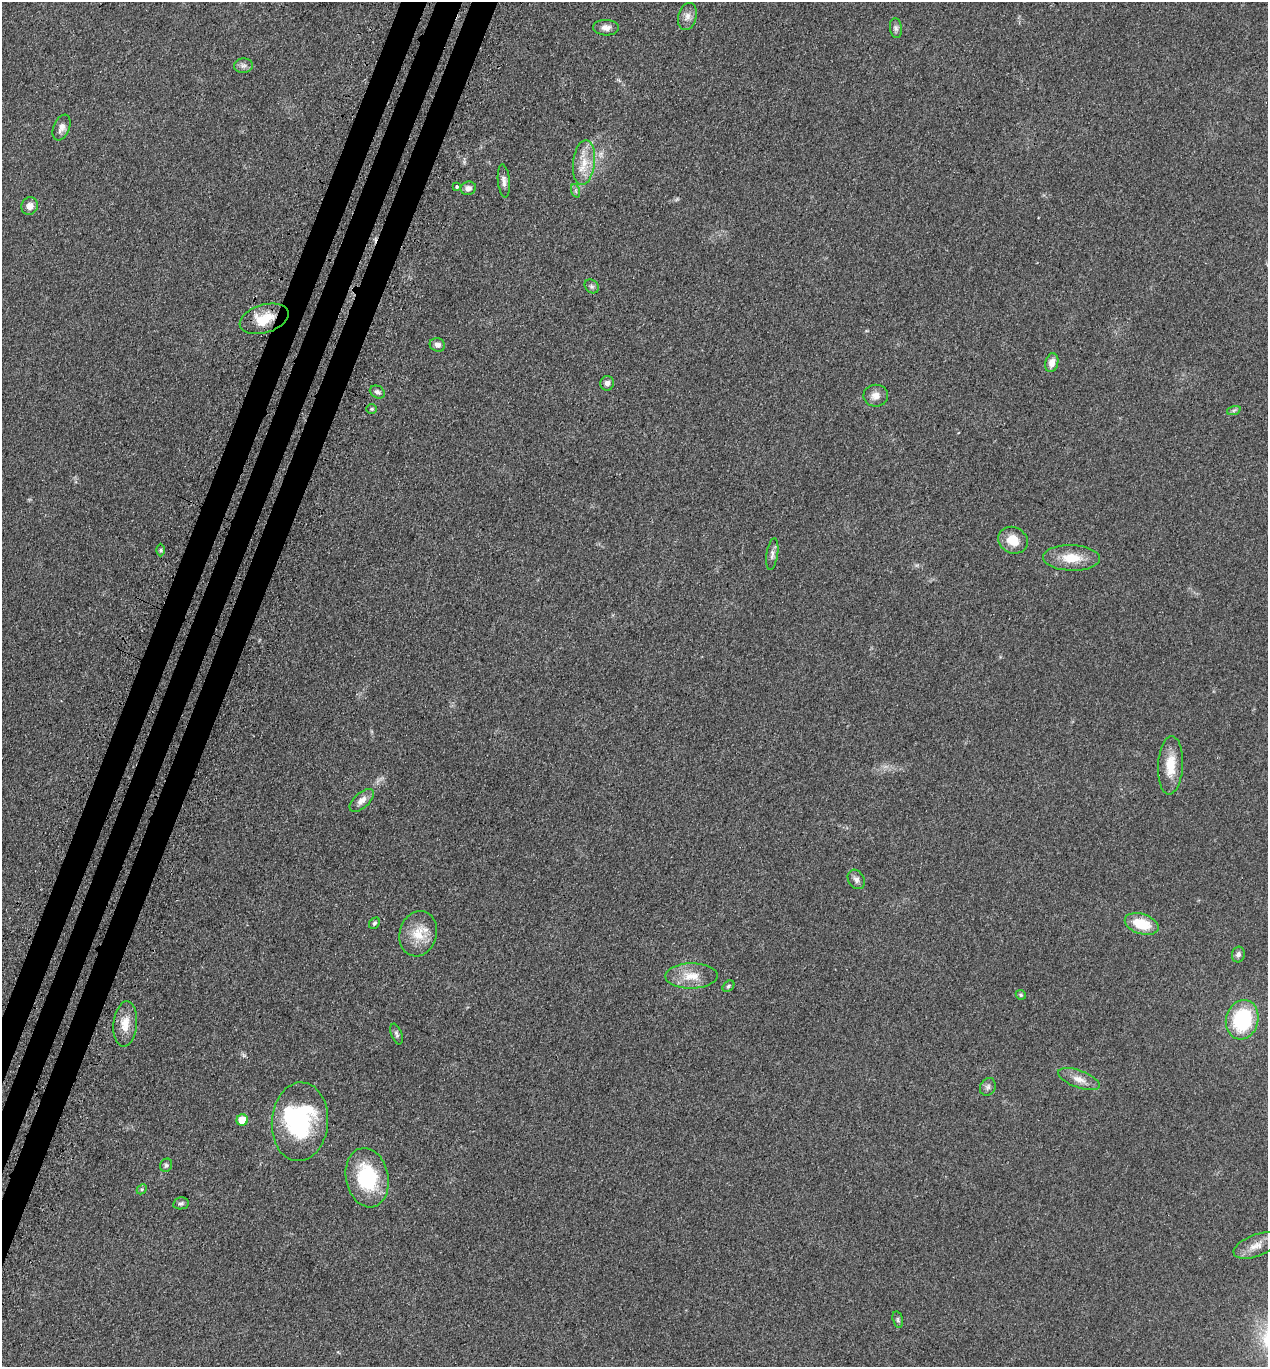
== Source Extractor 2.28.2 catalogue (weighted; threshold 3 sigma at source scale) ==
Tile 7 of 4 x 4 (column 3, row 2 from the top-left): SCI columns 2926-4191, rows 2868-4232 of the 5716 x 5734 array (HDU 1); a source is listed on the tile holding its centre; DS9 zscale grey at full resolution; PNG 1270 x 1369 px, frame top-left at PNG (2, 2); each listed source drawn as its Kron ellipse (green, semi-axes under 4 px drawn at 4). Shown black and unused: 5% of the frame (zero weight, under 3 of 4 exposures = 9% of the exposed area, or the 3 px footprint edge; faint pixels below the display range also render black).
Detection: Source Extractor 2.28.2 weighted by HDU 2 'WHT'; one run over the whole footprint, this tile lists its part. Background 0.129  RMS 0.0074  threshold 0.0334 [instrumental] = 3 sigma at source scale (4.5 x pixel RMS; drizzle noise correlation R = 1.50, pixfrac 1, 0.05/0.05 arcsec/px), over >= 5 px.
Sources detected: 48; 1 inside a brighter object's white glare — neither listed nor drawn; the other 47 listed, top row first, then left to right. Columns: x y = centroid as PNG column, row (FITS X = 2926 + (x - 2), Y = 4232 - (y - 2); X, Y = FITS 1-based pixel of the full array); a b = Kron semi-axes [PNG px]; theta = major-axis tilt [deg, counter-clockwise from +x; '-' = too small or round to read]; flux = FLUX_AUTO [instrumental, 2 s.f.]
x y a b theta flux
687 16 14 9 76 4.6
606 28 13 8 -3 4.4
896 28 10 6 -83 2.3
243 66 9 7 5 2.6
61 127 13 8 67 4.5
584 163 22 11 83 13
504 181 16 6 -85 3.7
457 187 3 3 - 1.1
468 188 8 6 18 3.1
576 191 7 4 -71 1.3
30 206 9 8 - 4.6
592 286 8 6 -43 1.8
264 319 25 14 17 18
437 345 8 6 -16 2.7
1052 363 9 6 75 5.4
607 383 7 7 - 3.1
377 392 8 6 -28 2.5
876 396 12 11 - 5.8
372 409 5 5 - 1.1
1234 410 7 4 19 1.4
1013 540 15 13 -26 11
161 550 6 4 90 1.1
772 554 16 5 81 3.2
1072 558 28 13 -2 16
1170 765 29 12 87 16
362 800 15 7 42 5.4
856 879 10 8 -60 3
374 923 6 5 - 1.4
1142 924 17 10 -18 21
418 934 23 18 73 16
1238 954 8 6 76 2.4
692 976 26 12 1 13
728 986 7 4 41 1.2
1021 995 5 4 - 1.3
1242 1020 20 16 75 53
125 1024 23 12 85 11
396 1034 11 5 -68 1.9
1079 1079 22 8 -20 7.1
988 1087 9 7 61 2.3
242 1120 6 5 - 14
300 1122 39 28 85 70
166 1165 7 6 - 1.7
367 1178 30 21 -79 49
142 1189 5 4 - 0.94
181 1203 8 6 10 1.8
1256 1246 24 11 22 8.5
898 1320 9 5 -78 1.4
Overlapping masked pixels (flux is a lower limit): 1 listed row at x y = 264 319